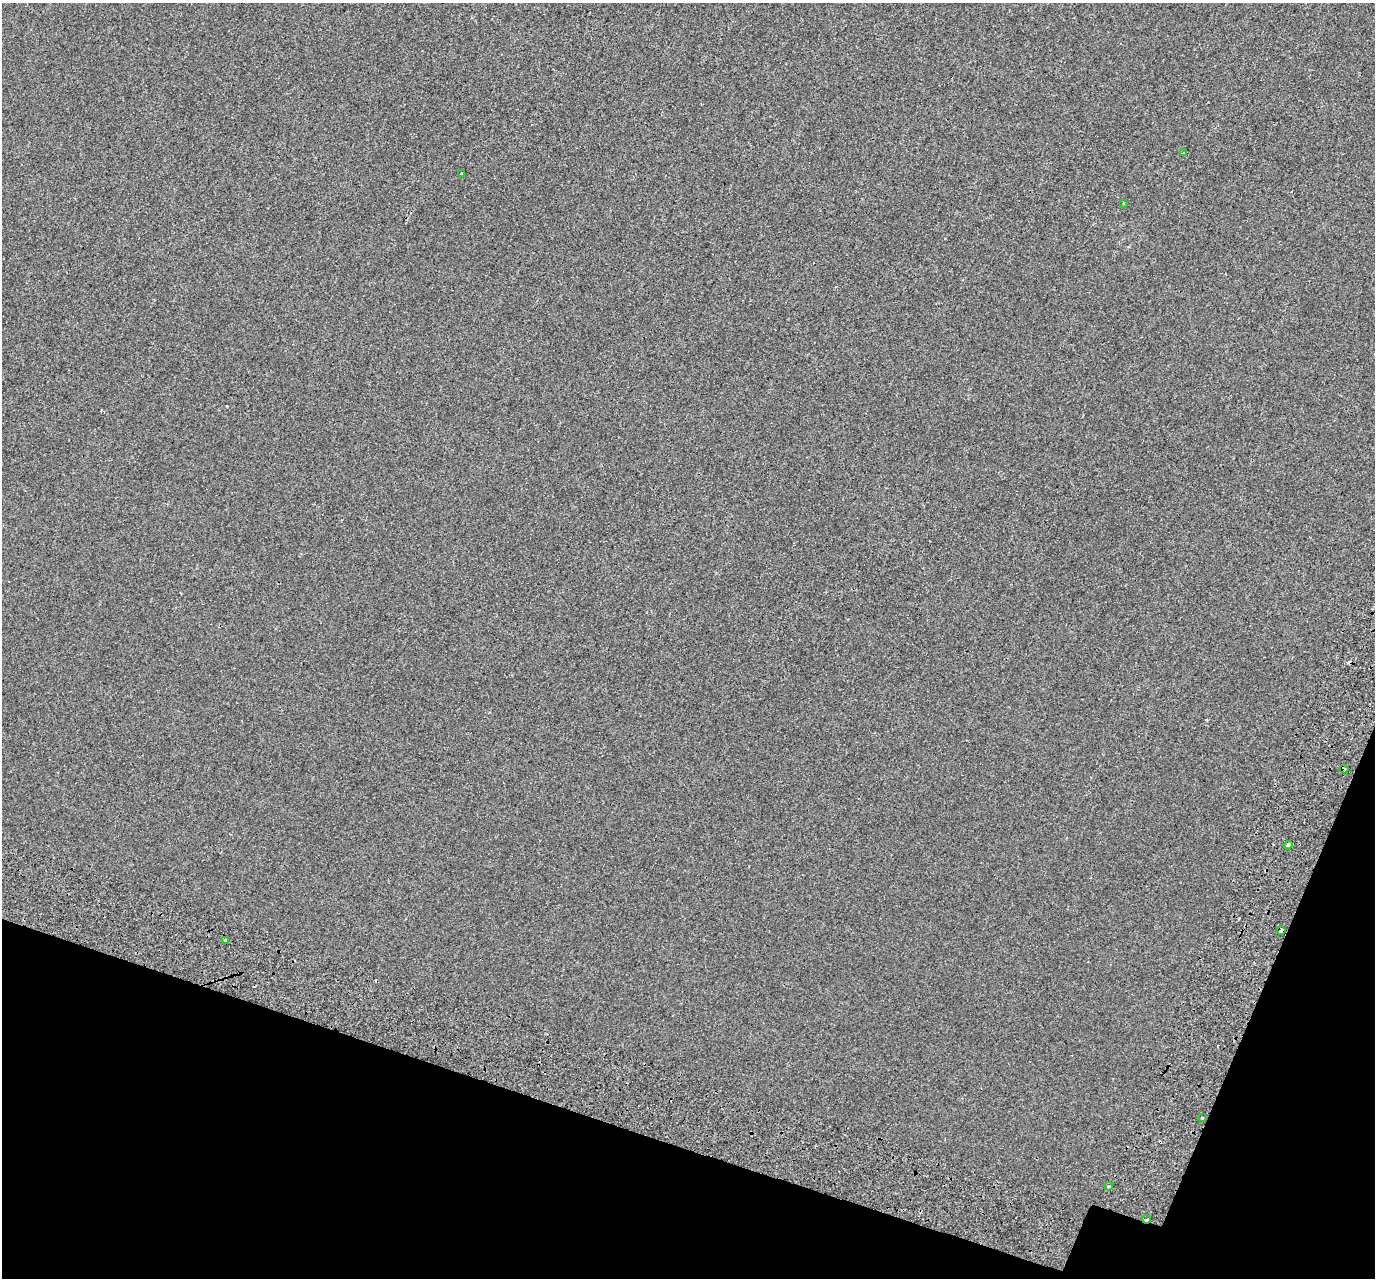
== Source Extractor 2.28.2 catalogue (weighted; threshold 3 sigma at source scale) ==
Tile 15 of 4 x 4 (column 3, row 4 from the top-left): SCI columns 2850-4222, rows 397-1672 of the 5689 x 5835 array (HDU 1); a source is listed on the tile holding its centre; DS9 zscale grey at full resolution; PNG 1377 x 1280 px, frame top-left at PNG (2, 3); each listed source drawn as its Kron ellipse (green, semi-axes under 4 px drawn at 4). Shown black and unused: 15% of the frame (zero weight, under 2 of 3 exposures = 7% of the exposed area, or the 3 px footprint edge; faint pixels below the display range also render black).
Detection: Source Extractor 2.28.2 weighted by HDU 2 'WHT'; one run over the whole footprint, this tile lists its part. Background -3.45e-04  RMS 0.0045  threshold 0.0203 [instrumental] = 3 sigma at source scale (4.5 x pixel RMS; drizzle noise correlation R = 1.50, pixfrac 1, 0.0396/0.0396 arcsec/px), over >= 5 px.
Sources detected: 16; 6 cosmic-ray / hot-pixel residue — neither listed nor drawn; the other 10 listed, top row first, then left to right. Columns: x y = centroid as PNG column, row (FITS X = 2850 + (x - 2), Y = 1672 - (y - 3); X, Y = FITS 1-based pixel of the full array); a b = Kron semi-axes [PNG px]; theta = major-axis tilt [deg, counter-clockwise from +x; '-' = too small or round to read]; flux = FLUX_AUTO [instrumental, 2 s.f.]
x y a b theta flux
1184 153 3 2 - 1
461 174 3 3 - 0.62
1123 203 3 3 - 0.9
1344 769 4 4 - 1.9
1288 845 4 3 - 21
1281 930 4 4 - 7.6
225 941 3 3 - 6.7
1202 1117 3 3 - 3.2
1109 1186 4 3 - 0.93
1146 1219 4 3 - 1.5
Overlapping masked pixels (flux is a lower limit): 4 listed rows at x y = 1344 769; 1288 845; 1281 930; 1146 1219